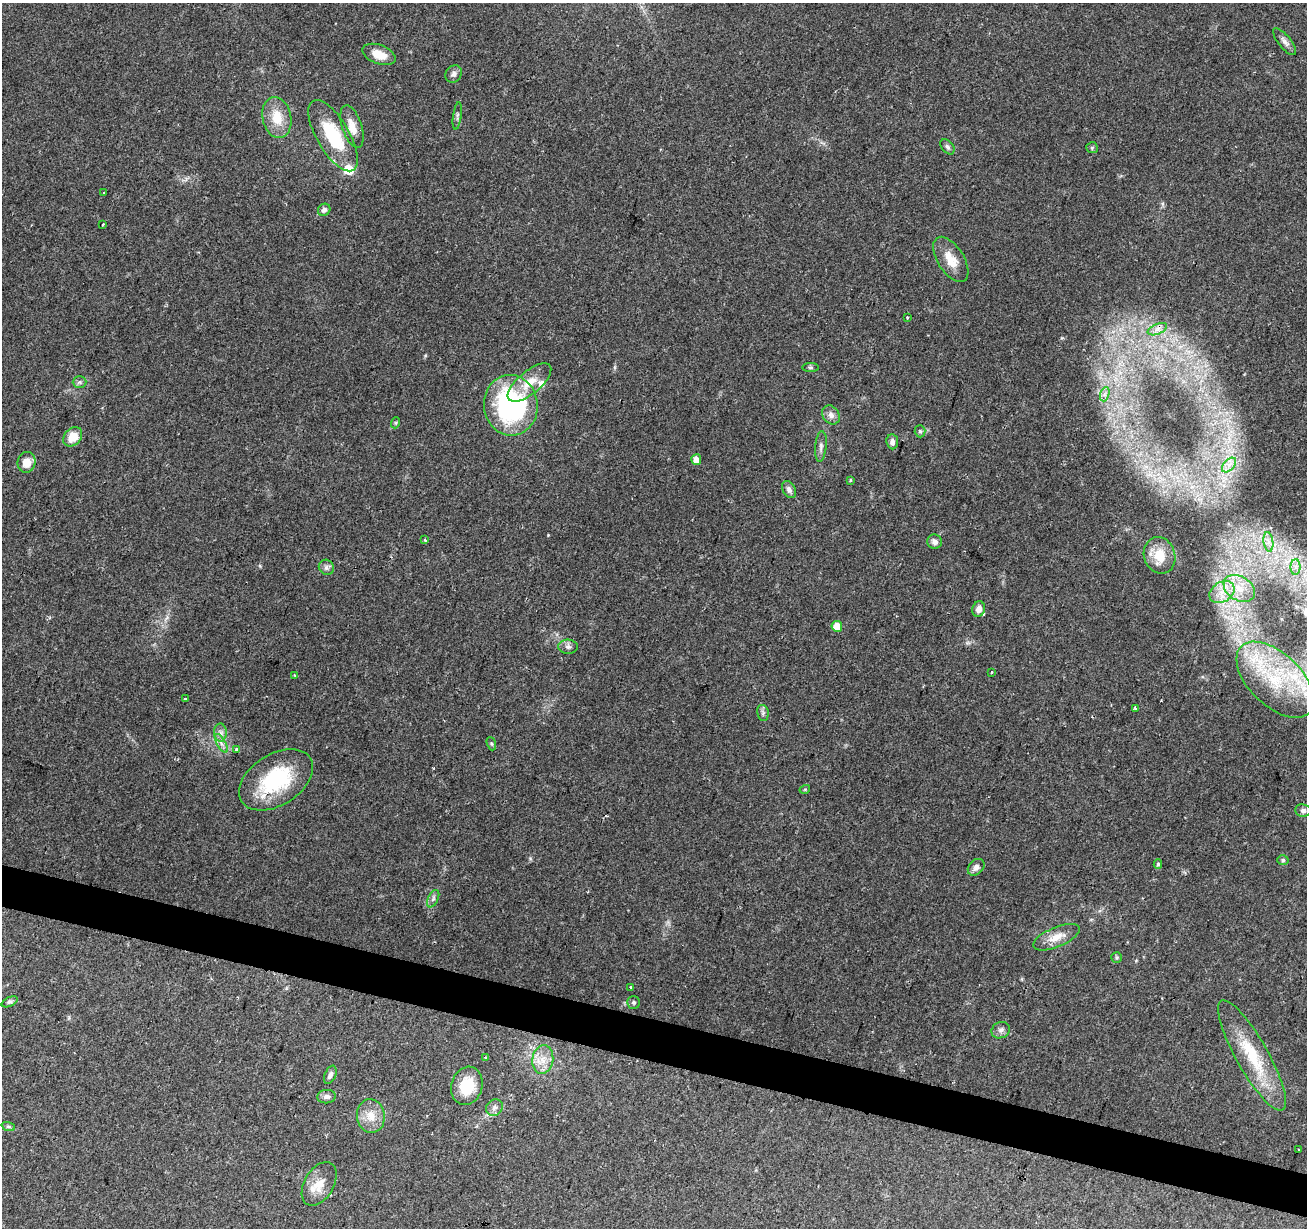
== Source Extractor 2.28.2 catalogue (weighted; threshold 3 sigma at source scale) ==
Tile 6 of 4 x 4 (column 2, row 2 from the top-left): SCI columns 1306-2610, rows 2671-3896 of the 5229 x 5404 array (HDU 1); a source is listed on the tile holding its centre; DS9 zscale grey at full resolution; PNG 1309 x 1230 px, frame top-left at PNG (2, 3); each listed source drawn as its Kron ellipse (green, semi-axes under 4 px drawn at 4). Shown black and unused: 3% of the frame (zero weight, under 2 of 3 exposures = <1% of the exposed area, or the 3 px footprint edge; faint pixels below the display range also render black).
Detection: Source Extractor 2.28.2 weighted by HDU 2 'WHT'; one run over the whole footprint, this tile lists its part. Background 0.0903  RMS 0.0059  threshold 0.0267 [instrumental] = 3 sigma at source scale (4.5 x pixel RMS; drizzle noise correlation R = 1.50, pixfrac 1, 0.0396/0.0396 arcsec/px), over >= 5 px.
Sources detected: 83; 3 cosmic-ray / hot-pixel residue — neither listed nor drawn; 4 inside a brighter listed object's ellipse — not listed separately; the other 76 listed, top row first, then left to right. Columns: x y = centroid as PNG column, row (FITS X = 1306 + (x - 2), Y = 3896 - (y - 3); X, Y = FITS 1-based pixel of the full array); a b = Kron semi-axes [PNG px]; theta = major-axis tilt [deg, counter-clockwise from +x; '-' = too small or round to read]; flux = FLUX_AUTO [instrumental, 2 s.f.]
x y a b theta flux
1285 42 16 6 -51 2.9
379 54 17 9 -21 8.8
454 74 9 7 54 2.4
457 116 14 3 82 1.2
277 117 21 14 -79 13
352 127 22 10 -72 7.2
333 136 40 16 -60 32
947 147 9 5 -50 1.5
1092 148 6 5 - 0.9
103 193 3 3 - 1.2
324 210 6 5 - 2
103 224 3 2 - 1.1
951 259 25 13 -58 10
907 317 3 2 - 0.96
1157 329 10 5 23 2.9
810 367 8 4 -1 0.97
80 382 7 5 0 1.4
529 383 27 11 40 11
1105 394 7 4 71 1.8
511 405 30 27 -84 96
831 415 10 8 -54 3.2
395 423 6 3 71 0.68
920 431 6 5 - 1.1
73 437 11 8 47 11
892 442 7 6 - 2.6
821 446 15 5 84 2.5
696 460 5 5 - 5.9
27 462 10 9 - 7
1229 465 9 5 46 3.1
850 480 3 3 - 0.68
789 489 9 6 -60 2.5
425 540 3 3 - 0.87
935 542 7 7 - 2.6
1268 542 10 5 -82 2.8
1160 555 18 15 -71 14
326 567 8 7 - 2
1295 567 8 5 90 2.5
1239 588 17 12 -32 12
1222 592 13 10 32 7.7
979 609 8 6 76 3.7
837 626 5 5 - 10
568 647 10 7 -1 2.1
991 673 3 2 - 0.94
294 675 3 3 - 0.6
1275 680 48 26 -44 55
185 699 3 3 - 1.9
1135 709 3 3 - 1.5
763 713 8 5 -79 1.6
220 732 9 6 -89 2.5
221 743 10 4 -60 2.3
491 744 7 4 -70 0.84
237 750 4 4 - 3.3
276 780 41 25 32 45
805 789 5 3 - 0.56
1303 810 8 6 -9 2
1283 860 5 5 - 1.1
1158 864 4 4 - 0.93
976 867 9 7 45 2.8
433 899 9 5 64 1.7
1056 937 25 10 23 8.2
1117 957 5 5 - 0.91
631 987 3 3 - 1.7
10 1002 8 4 24 1.3
633 1002 6 6 - 1.1
1001 1030 9 8 - 2.3
1252 1055 63 16 -61 33
486 1058 3 3 - 1.1
543 1060 14 10 82 7.4
330 1075 10 5 66 2.1
467 1086 19 15 74 18
326 1097 9 6 6 2.4
494 1108 9 7 45 2.6
371 1116 17 14 -82 8.5
8 1126 7 4 -19 1.1
1298 1149 2 2 - 0.52
319 1184 24 14 60 10
Overlapping masked pixels (flux is a lower limit): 1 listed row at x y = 237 750
Unlisted compact peaks at least as high as the median listed source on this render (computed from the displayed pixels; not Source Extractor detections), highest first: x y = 548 535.